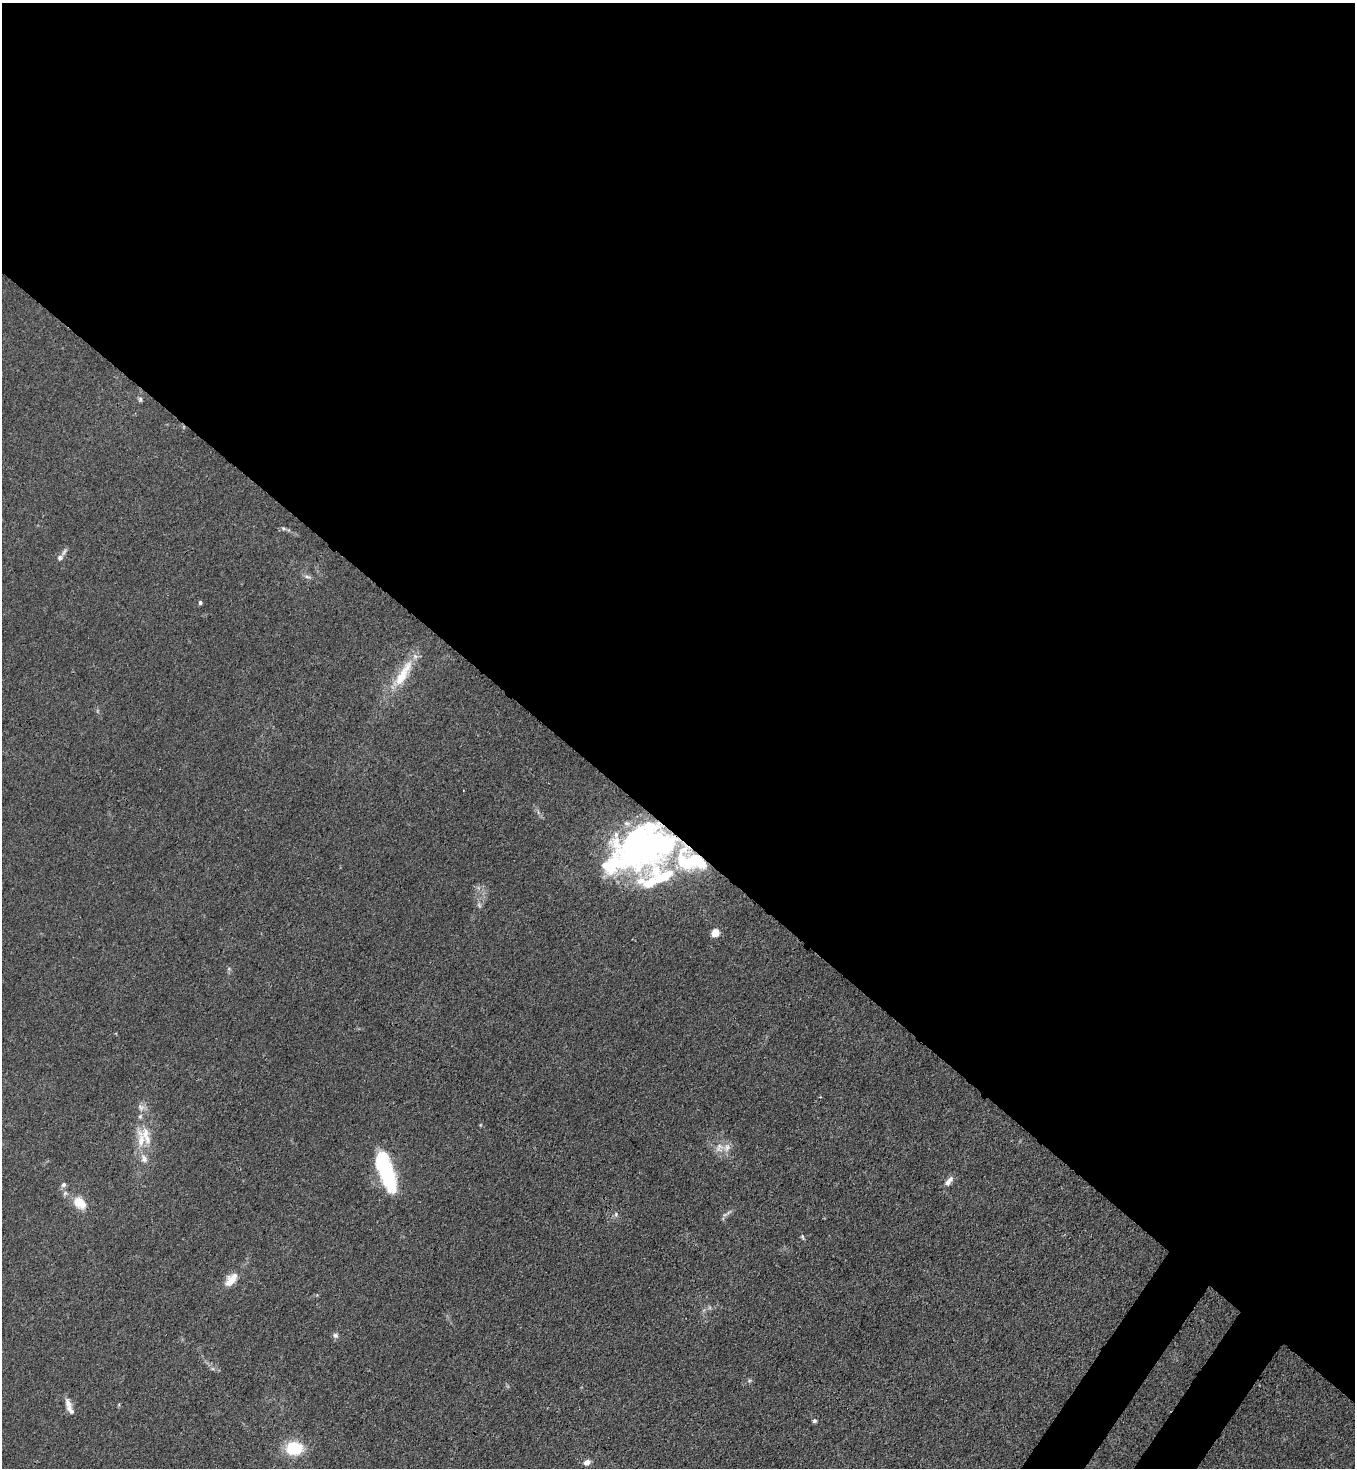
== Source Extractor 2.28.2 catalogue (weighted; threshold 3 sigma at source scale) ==
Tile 3 of 4 x 4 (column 3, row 1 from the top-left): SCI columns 2941-4293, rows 4461-5926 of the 6011 x 5988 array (HDU 1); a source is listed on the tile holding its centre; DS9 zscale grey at full resolution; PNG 1357 x 1470 px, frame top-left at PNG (2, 3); no overlay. Shown black and unused: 58% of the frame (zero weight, under 3 of 4 exposures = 7% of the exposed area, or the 3 px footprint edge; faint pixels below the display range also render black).
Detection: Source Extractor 2.28.2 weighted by HDU 2 'WHT'; one run over the whole footprint, this tile lists its part. Background 0.0213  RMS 0.0028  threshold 0.0126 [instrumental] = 3 sigma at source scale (4.5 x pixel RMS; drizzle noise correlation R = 1.50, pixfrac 1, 0.05/0.05 arcsec/px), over >= 5 px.
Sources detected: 37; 1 too faint to see at this stretch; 3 inside a brighter object's white glare — not listed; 8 inside a brighter listed object's ellipse — not listed separately; the other 25 listed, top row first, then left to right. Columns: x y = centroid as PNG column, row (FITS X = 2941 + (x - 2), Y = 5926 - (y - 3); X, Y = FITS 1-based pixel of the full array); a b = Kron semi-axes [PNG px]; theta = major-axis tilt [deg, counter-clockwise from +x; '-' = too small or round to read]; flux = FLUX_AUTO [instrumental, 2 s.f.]
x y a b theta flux
140 399 7 5 89 0.56
64 552 12 3 55 0.7
60 558 6 6 - 1.1
307 577 10 4 -11 0.68
200 602 4 4 - 0.62
403 674 46 12 60 9
639 847 51 34 8 110
686 863 27 15 -15 11
650 883 32 27 55 13
715 933 5 5 - 9.1
146 1135 31 14 -70 6.6
719 1147 14 12 73 2.7
387 1172 34 12 -75 32
948 1181 13 6 50 1.8
63 1185 6 6 - 0.75
79 1203 12 8 -38 6.7
728 1213 12 3 41 0.74
616 1214 6 4 73 0.46
802 1237 9 4 -72 0.44
231 1280 19 9 50 4.1
335 1335 8 7 - 0.76
68 1404 15 8 -66 1.8
814 1421 5 4 - 0.61
294 1448 17 14 0 11
587 1462 7 5 29 1.7
Overlapping masked pixels (flux is a lower limit): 1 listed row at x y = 639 847